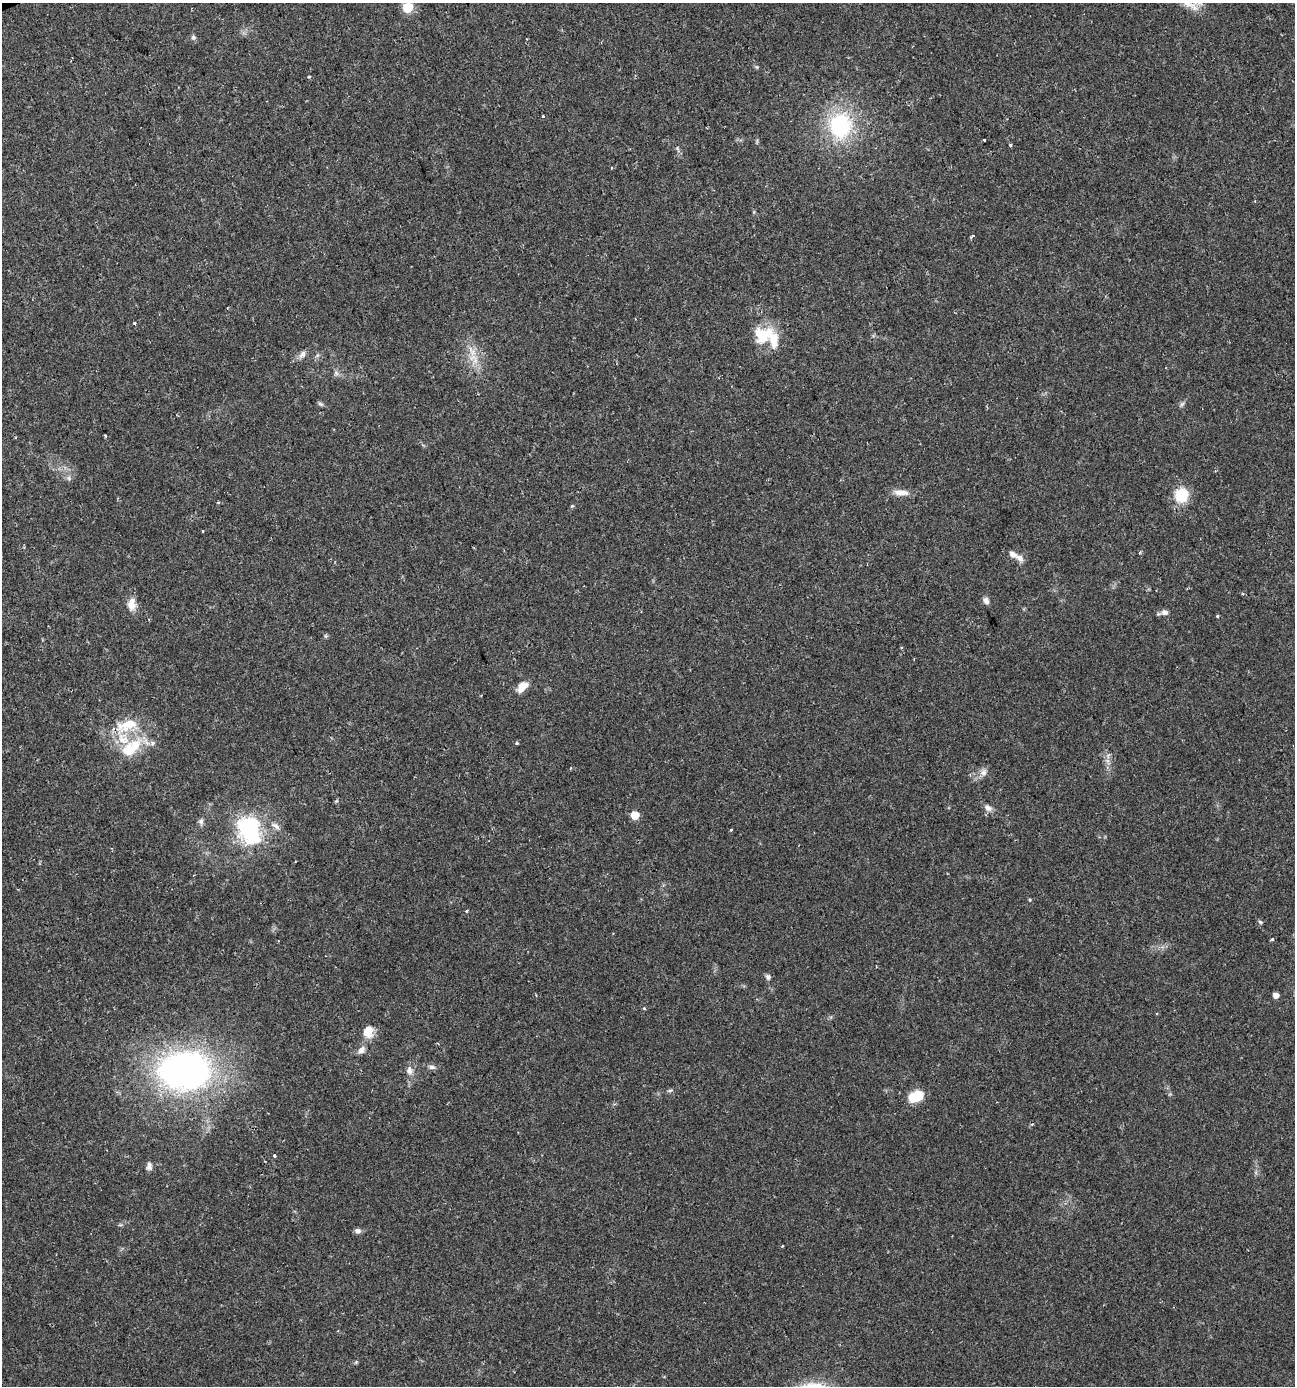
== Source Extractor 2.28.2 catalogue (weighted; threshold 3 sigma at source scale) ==
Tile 11 of 4 x 4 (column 3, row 3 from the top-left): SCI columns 2725-4017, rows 1385-2768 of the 5391 x 5539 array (HDU 1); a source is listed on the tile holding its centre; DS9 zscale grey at full resolution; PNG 1297 x 1388 px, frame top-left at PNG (2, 3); no overlay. Shown black and unused: <1% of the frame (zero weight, under 2 of 3 exposures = <1% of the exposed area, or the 3 px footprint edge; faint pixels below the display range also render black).
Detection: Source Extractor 2.28.2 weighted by HDU 2 'WHT'; one run over the whole footprint, this tile lists its part. Background 0.0335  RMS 0.0032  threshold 0.0146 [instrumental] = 3 sigma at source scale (4.5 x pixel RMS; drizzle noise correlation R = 1.50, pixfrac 1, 0.0396/0.0396 arcsec/px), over >= 5 px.
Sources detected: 64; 1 cosmic-ray / hot-pixel residue — not listed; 4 inside a brighter listed object's ellipse — not listed separately; the other 59 listed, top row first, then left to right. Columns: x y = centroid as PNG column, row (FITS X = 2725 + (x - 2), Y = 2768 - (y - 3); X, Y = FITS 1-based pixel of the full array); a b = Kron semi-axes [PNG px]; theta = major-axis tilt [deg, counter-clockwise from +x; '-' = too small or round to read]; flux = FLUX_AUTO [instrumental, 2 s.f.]
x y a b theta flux
1189 4 30 12 -32 5.5
408 8 6 6 - 16
193 37 7 6 - 0.77
309 77 4 3 - 0.46
543 116 3 3 - 0.78
840 126 23 20 82 31
984 140 3 3 - 1.3
1010 145 4 3 - 0.47
612 168 3 2 - 0.4
973 236 4 3 - 2.1
635 318 3 2 - 0.34
135 323 3 3 - 1.3
763 335 28 22 11 11
302 354 11 7 49 1.5
472 358 14 8 33 3
336 373 7 4 -19 0.69
320 404 9 5 -37 0.65
1182 404 7 5 45 0.72
69 478 6 6 - 0.8
901 493 21 7 -3 2.9
1181 495 20 18 74 7.6
218 502 4 3 - 0.35
572 506 5 4 - 0.39
203 531 3 3 - 0.55
1019 558 13 8 -39 1.9
986 600 9 7 -55 1.3
131 604 17 10 89 3.4
1164 612 9 7 -7 1.5
1217 616 3 3 - 0.42
902 648 3 3 - 0.39
523 686 13 8 44 4
127 725 36 16 21 11
517 743 4 4 - 0.36
131 748 31 15 43 13
983 772 10 9 - 1.8
988 808 11 8 -36 1.6
635 815 6 5 - 7.2
201 821 10 6 85 1
276 826 14 7 -34 1.7
249 830 33 23 -69 33
731 830 3 2 - 0.63
1030 900 5 3 - 0.3
467 911 4 3 - 0.44
1260 922 6 5 - 0.49
1272 939 3 3 - 0.99
768 977 8 6 -51 0.89
1276 995 5 5 - 2.1
368 1031 14 11 71 4.4
361 1050 11 8 47 1.6
432 1067 10 6 -15 1.1
409 1070 11 8 -88 2
185 1071 48 35 2 120
670 1090 8 4 9 0.55
916 1096 16 10 24 8.3
1032 1124 4 3 - 0.39
274 1155 3 3 - 0.82
149 1166 11 7 90 1.3
358 1231 8 7 - 1.1
782 1246 3 3 - 0.36
Isophote crosses this tile's border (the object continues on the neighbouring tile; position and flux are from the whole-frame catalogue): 1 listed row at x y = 1189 4